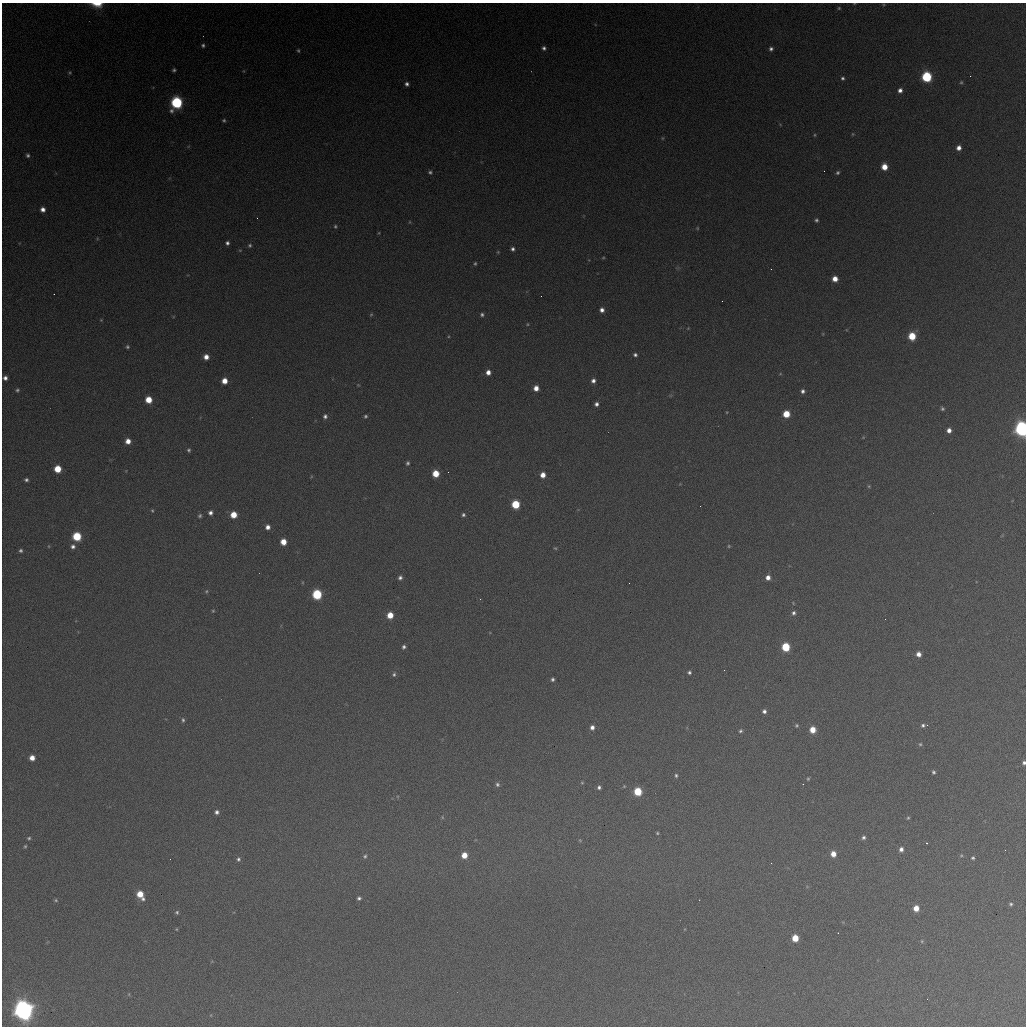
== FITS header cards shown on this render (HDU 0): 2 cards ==
NAXIS1  =                 1024 / length of data axis 1
NAXIS2  =                 1024 / length of data axis 2

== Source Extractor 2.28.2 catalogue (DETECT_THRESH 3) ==
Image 1024 x 1024 px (HDU 0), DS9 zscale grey, 1 PNG px = 1 image px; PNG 1028 x 1028 px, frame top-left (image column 1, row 1024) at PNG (2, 3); no overlay
Background 373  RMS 16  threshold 48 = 3 sigma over >= 5 px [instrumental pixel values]
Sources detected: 157; all 157 listed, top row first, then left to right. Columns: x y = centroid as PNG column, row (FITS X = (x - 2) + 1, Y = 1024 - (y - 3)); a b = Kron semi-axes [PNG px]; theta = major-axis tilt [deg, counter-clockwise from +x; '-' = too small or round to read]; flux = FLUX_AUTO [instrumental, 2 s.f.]
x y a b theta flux
854 3 4 3 - 8.2e+02
97 4 12 6 -3 1.6e+04
839 8 4 4 - 1.3e+03
203 45 5 4 - 2.2e+03
544 48 4 4 - 2.9e+03
771 49 5 4 - 3.0e+03
298 50 5 3 - 1.5e+03
174 70 4 3 - 1.9e+03
244 71 5 3 - 9.0e+02
70 73 5 4 - 1.3e+03
927 77 6 6 - 9.9e+04
843 78 4 4 - 2.2e+03
961 82 5 4 - 1.4e+03
407 84 4 4 - 3.1e+03
900 90 5 5 - 4.8e+03
177 103 7 6 - 1.5e+05
224 120 4 4 - 1.5e+03
853 134 4 4 - 1.0e+03
815 135 5 3 - 1.1e+03
662 138 6 4 90 1.2e+03
959 148 5 5 - 6.4e+03
28 155 6 5 - 2.5e+03
884 167 5 5 - 1.6e+04
430 172 6 5 - 2.2e+03
838 173 5 4 - 2.0e+03
43 209 5 5 - 6.0e+03
257 218 2 2 - 6.3e+02
816 220 4 4 - 2.2e+03
410 222 5 3 - 9.3e+02
335 226 4 4 - 1.6e+03
697 228 4 4 - 1.1e+03
379 233 5 3 - 9.7e+02
227 243 4 4 - 2.8e+03
250 245 5 5 - 1.9e+03
512 249 4 4 - 3.1e+03
240 250 5 3 - 9.4e+02
498 252 4 4 - 1.1e+03
603 258 5 3 - 1.1e+03
475 263 5 4 - 1.5e+03
835 279 5 5 - 1.1e+04
541 296 2 2 - 6.8e+02
602 310 5 5 - 5.4e+03
371 314 5 5 - 1.3e+03
482 315 5 5 - 2.4e+03
101 320 4 3 - 9.7e+02
527 324 5 3 - 1.0e+03
688 328 4 3 - 8.5e+02
823 334 5 3 - 8.5e+02
912 336 6 5 - 3.3e+04
127 347 5 4 - 1.9e+03
635 355 5 4 - 2.7e+03
206 357 5 5 - 8.1e+03
488 372 5 5 - 7.2e+03
780 374 5 3 - 8.4e+02
5 378 4 4 - 4.3e+03
224 381 5 5 - 1.2e+04
593 381 5 5 - 4.6e+03
358 385 4 4 - 8.8e+02
536 388 5 5 - 8.8e+03
17 390 5 5 - 2.0e+03
803 391 5 4 - 3.2e+03
148 400 5 5 - 1.9e+04
596 404 4 4 - 3.8e+03
942 409 4 3 - 1.8e+03
727 412 4 2 - 7.7e+02
786 414 5 5 - 2.3e+04
325 416 5 4 - 3.0e+03
365 416 4 4 - 1.8e+03
1022 429 7 6 - 4.2e+05
949 430 4 4 - 6.0e+03
128 441 5 5 - 9.1e+03
189 450 5 4 - 2.0e+03
407 463 4 3 - 2.1e+03
58 469 5 5 - 2.5e+04
448 472 2 2 - 6.6e+02
436 474 5 5 - 2.3e+04
543 475 5 4 - 9.7e+03
26 480 4 4 - 2.5e+03
869 486 4 4 - 1.2e+03
516 504 6 5 - 4.4e+04
152 511 5 4 - 1.3e+03
210 513 5 5 - 4.1e+03
233 515 5 5 - 1.9e+04
463 515 4 4 - 2.3e+03
200 516 6 5 - 2.1e+03
268 527 5 5 - 5.8e+03
77 536 6 6 - 4.9e+04
283 542 5 5 - 1.6e+04
49 546 5 3 - 9.6e+02
73 546 6 6 - 3.9e+03
729 546 4 4 - 1.0e+03
555 548 5 4 - 1.2e+03
21 551 5 5 - 2.3e+03
768 577 5 5 - 6.5e+03
400 578 5 4 - 3.2e+03
629 583 2 2 - 5.1e+02
206 591 6 4 68 1.5e+03
317 594 6 6 - 8.1e+04
213 611 4 3 - 1.1e+03
794 613 6 5 - 3.0e+03
390 615 5 5 - 1.7e+04
885 619 2 2 - 2.2e+03
404 647 5 4 - 2.8e+03
786 647 6 5 - 4.8e+04
919 654 5 4 - 6.8e+03
724 670 3 2 - 9.8e+02
689 672 4 3 - 2.2e+03
394 674 6 5 - 2.4e+03
552 679 5 4 - 2.5e+03
764 711 5 4 - 3.5e+03
183 720 6 4 -88 2.1e+03
797 725 4 4 - 1.5e+03
923 725 6 5 - 2.7e+03
927 725 2 2 - 5.6e+02
592 727 5 5 - 5.4e+03
813 730 5 5 - 1.6e+04
740 731 6 5 - 2.2e+03
920 744 5 5 - 1.7e+03
32 758 5 5 - 9.4e+03
1024 763 4 3 - 2.6e+03
933 772 5 4 - 2.2e+03
676 775 5 4 - 1.8e+03
808 779 5 3 - 1.4e+03
582 783 5 4 - 1.1e+03
497 785 6 5 - 2.5e+03
624 786 4 4 - 9.3e+02
599 787 4 4 - 2.6e+03
638 791 6 5 - 4.1e+04
217 812 4 4 - 3.4e+03
442 817 5 3 - 1.0e+03
908 818 5 4 - 1.4e+03
657 833 3 3 - 1.2e+03
863 837 5 4 - 2.6e+03
29 838 5 4 - 1.7e+03
580 840 5 4 - 1.1e+03
927 843 3 2 - 7.8e+02
25 846 4 3 - 1.4e+03
901 849 6 5 - 4.6e+03
833 854 5 5 - 1.1e+04
464 855 6 5 - 1.4e+04
961 855 5 4 - 1.3e+03
365 856 5 5 - 1.9e+03
973 858 4 4 - 1.8e+03
238 859 6 5 - 2.4e+03
771 863 2 2 - 6.1e+02
140 894 7 5 -60 2.3e+04
359 898 4 4 - 2.5e+03
56 900 5 4 - 1.6e+03
1011 904 5 4 - 1.9e+03
916 908 5 5 - 1.3e+04
177 912 5 4 - 1.9e+03
176 929 4 4 - 9.9e+02
795 938 5 5 - 2.3e+04
922 941 5 4 - 1.3e+03
129 994 5 3 - 9.5e+02
927 999 2 2 - 5.0e+02
23 1010 7 7 - 1.1e+06
At the frame edge (FLAGS 8, measured only in part): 4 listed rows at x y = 854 3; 97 4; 1022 429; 1024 763